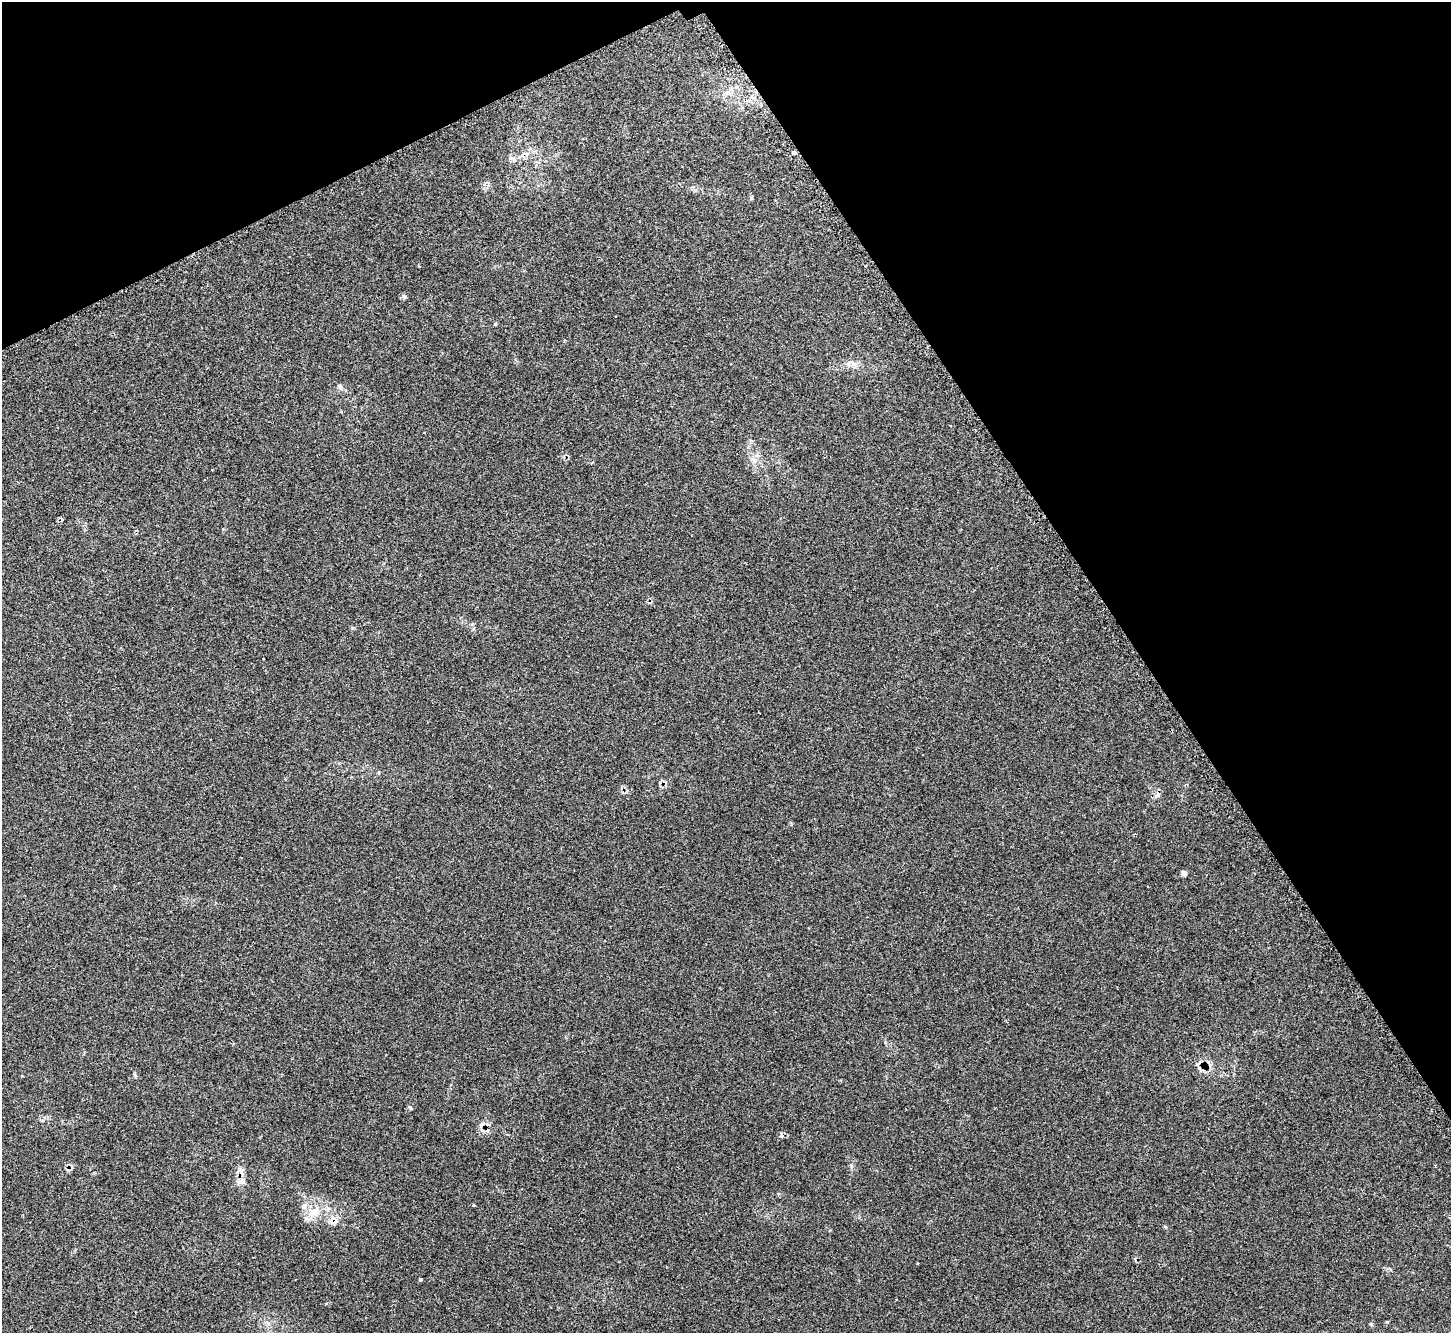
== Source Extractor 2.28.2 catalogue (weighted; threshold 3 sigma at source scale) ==
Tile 3 of 4 x 4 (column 3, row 1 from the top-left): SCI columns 2935-4383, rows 4180-5510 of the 5873 x 5864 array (HDU 1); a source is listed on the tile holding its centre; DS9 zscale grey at full resolution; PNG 1453 x 1335 px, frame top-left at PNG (2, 2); no overlay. Shown black and unused: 28% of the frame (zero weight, under 2 of 3 exposures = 3% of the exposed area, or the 3 px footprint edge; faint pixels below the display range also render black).
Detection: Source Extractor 2.28.2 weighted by HDU 2 'WHT'; one run over the whole footprint, this tile lists its part. Background 0.161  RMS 0.0079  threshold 0.0355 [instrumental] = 3 sigma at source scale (4.5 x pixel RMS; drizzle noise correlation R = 1.50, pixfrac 1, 0.05/0.05 arcsec/px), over >= 5 px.
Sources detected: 17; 2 cosmic-ray / hot-pixel residue — not listed; the other 15 listed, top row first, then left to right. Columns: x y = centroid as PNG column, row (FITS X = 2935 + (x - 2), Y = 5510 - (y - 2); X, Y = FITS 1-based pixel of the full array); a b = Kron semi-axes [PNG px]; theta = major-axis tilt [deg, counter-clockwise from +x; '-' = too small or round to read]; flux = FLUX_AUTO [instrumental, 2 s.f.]
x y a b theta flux
727 93 7 4 19 2.1
793 152 4 3 - 6.9
523 156 8 3 -45 1.3
404 297 6 6 - 1.4
853 364 10 8 1 4.3
340 386 8 6 -56 2.1
754 460 9 6 -18 3
1184 873 4 4 - 4.4
851 1166 6 4 -49 1.1
240 1170 12 6 21 3
242 1181 11 8 -1 4.2
474 1205 3 3 - 0.98
304 1206 8 5 53 2.3
314 1211 14 11 34 9.7
334 1222 14 8 10 4.8
Overlapping masked pixels (flux is a lower limit): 2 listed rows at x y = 793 152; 334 1222
Unlisted compact peaks at least as high as the median listed source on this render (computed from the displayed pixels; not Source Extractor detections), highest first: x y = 1371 1324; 1387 1322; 410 1107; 352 628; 495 324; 751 198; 473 629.